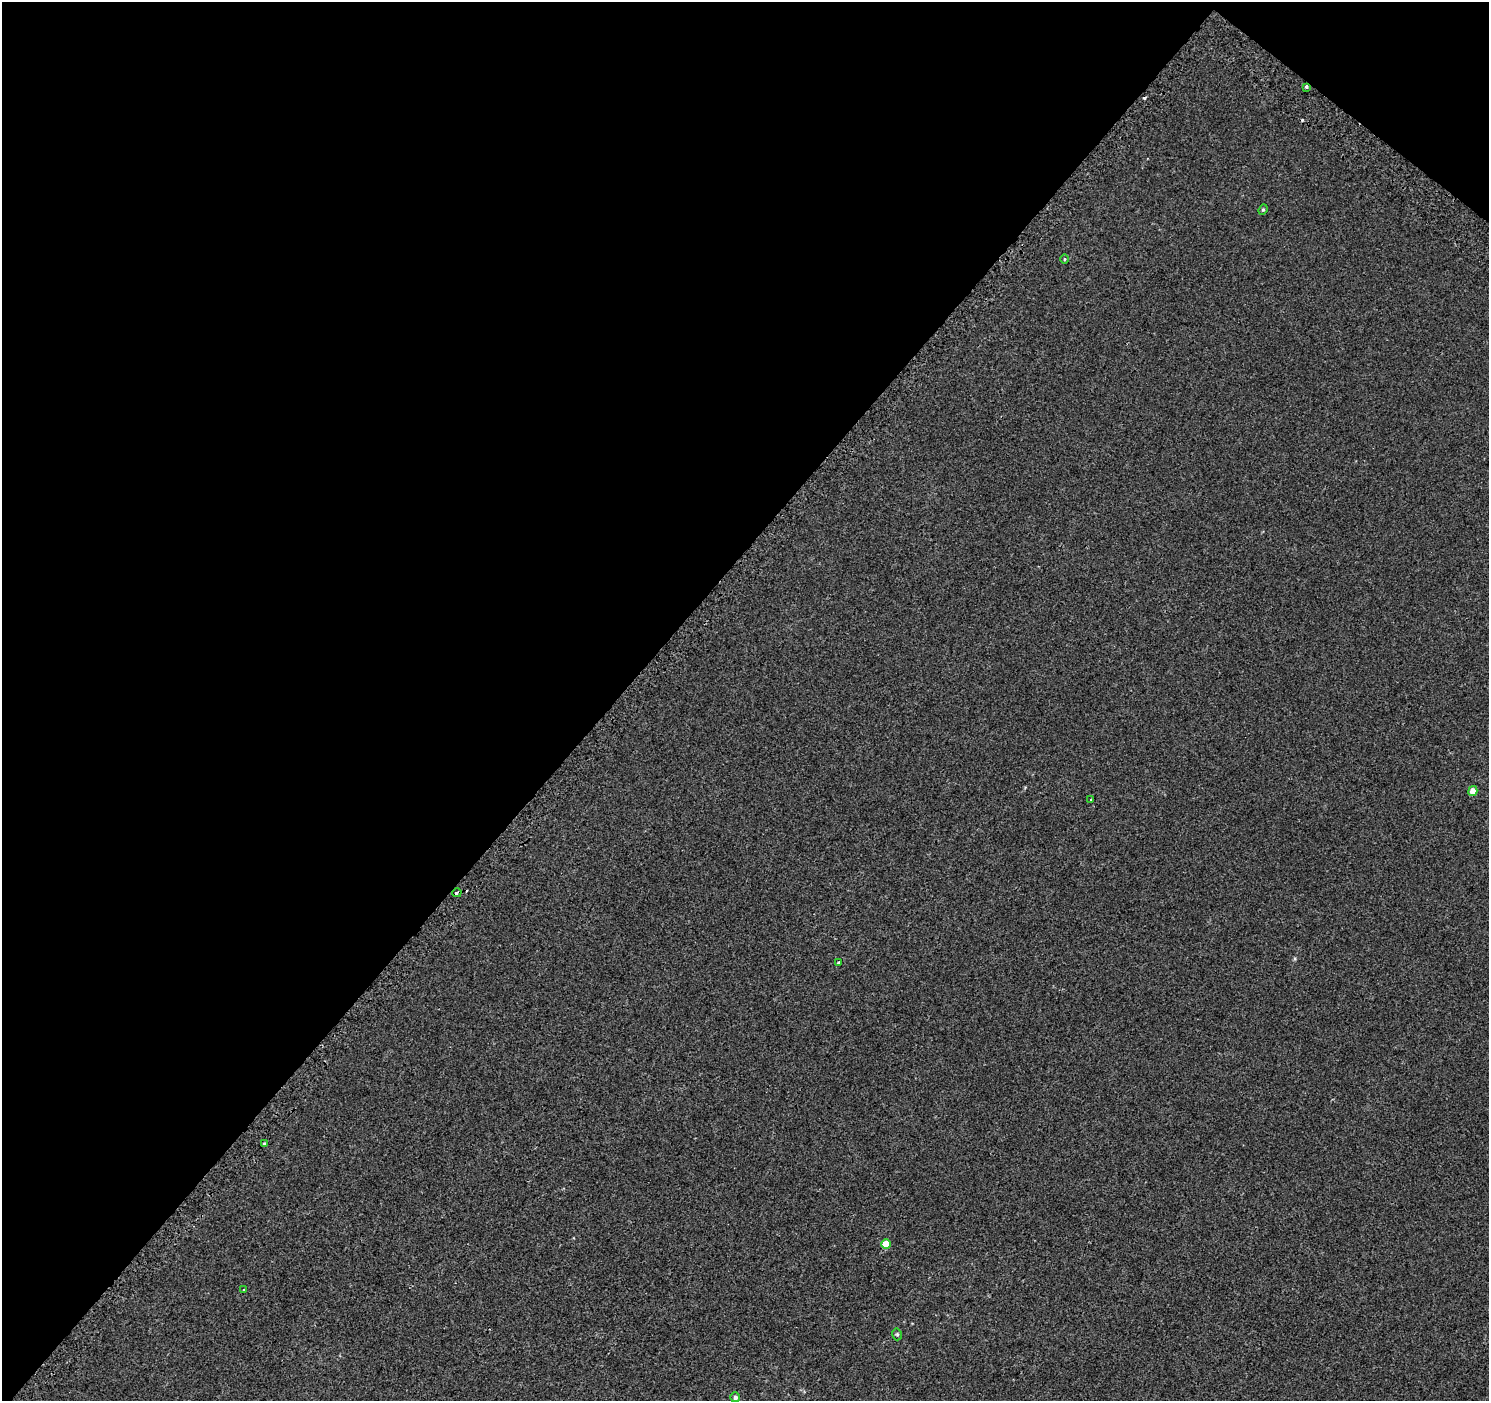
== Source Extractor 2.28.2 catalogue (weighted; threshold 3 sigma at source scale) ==
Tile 2 of 4 x 4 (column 2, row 1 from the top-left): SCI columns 1562-3048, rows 4500-5898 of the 6086 x 6114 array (HDU 1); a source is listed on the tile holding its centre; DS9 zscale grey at full resolution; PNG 1491 x 1403 px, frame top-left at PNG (2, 2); each listed source drawn as its Kron ellipse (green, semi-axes under 4 px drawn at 4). Shown black and unused: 43% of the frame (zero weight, under 2 of 3 exposures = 3% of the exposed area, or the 3 px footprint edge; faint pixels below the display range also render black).
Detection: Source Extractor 2.28.2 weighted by HDU 2 'WHT'; one run over the whole footprint, this tile lists its part. Background 0.00109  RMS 0.0056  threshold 0.0252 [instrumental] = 3 sigma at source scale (4.5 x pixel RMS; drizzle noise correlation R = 1.50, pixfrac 1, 0.0396/0.0396 arcsec/px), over >= 5 px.
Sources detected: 16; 4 cosmic-ray / hot-pixel residue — neither listed nor drawn; the other 12 listed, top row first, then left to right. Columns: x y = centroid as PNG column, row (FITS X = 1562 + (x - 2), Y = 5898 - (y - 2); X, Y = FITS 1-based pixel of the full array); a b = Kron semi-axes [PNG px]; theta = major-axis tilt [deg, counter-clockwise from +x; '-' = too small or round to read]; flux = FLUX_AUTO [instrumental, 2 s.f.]
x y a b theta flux
1306 87 3 3 - 1.9
1263 210 5 4 - 0.65
1064 259 5 3 - 0.48
1473 791 5 4 - 5.4
1091 800 4 3 - 3.2
457 893 4 3 - 5.3
839 963 4 3 - 1.5
264 1144 3 3 - 1.3
886 1244 5 5 - 9.6
243 1290 3 3 - 4
897 1334 6 4 -76 0.85
735 1397 5 4 - 1.9
Overlapping masked pixels (flux is a lower limit): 1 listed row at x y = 457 893